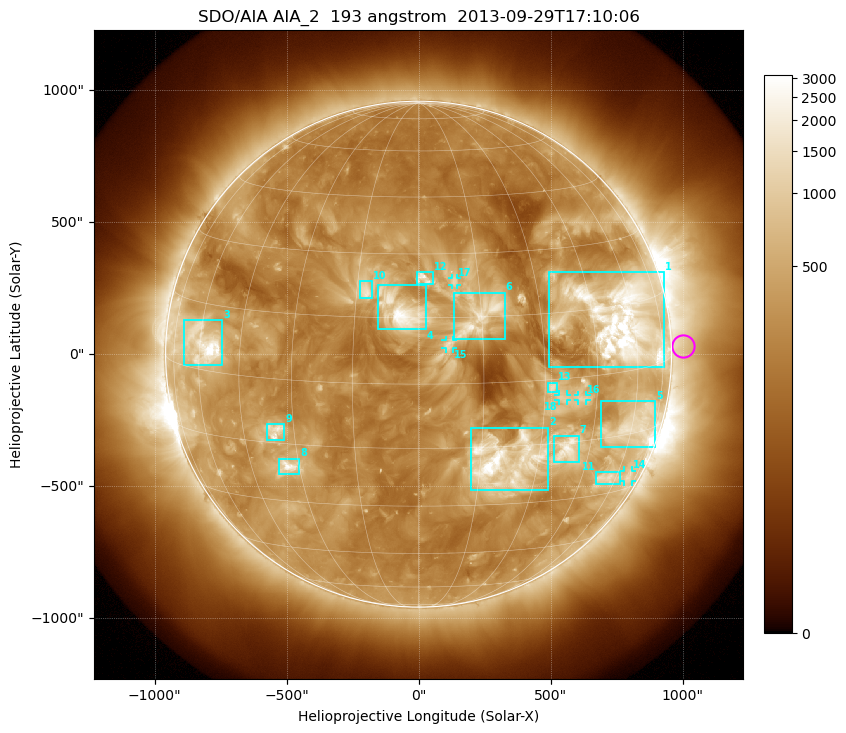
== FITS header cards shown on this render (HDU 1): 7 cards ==
TELESCOP= 'SDO/AIA'
INSTRUME= 'AIA_2'
WAVELNTH=                  193
WAVEUNIT= 'angstrom'
DATE-OBS= '2013-09-29T17:10:06.84'
CTYPE1  = 'HPLN-TAN'
CTYPE2  = 'HPLT-TAN'

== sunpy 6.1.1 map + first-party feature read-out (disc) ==
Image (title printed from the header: SDO/AIA AIA_2  193 angstrom  2013-09-29T17:10:06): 1024 x 1024 px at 2.4 arcsec/px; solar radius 958 arcsec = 399 px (full disc in frame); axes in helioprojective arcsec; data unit not stated in the header (colour bar unlabelled)
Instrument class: DISC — disc imager (sunpy class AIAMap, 193 A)
Bright regions (active regions / flare kernels): reference = the median radial profile (limb darkening/brightening removed); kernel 9 px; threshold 5 sigma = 676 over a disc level ~273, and >= 1.15x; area >= 12 px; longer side >= 10 px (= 24 arcsec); searched inside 0.97 R_sun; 18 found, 18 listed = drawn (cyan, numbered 1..; 5 of them under ~33 arcsec drawn as corner ticks so the feature stays visible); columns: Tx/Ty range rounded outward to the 5 arcsec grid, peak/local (2 s.f.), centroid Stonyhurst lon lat
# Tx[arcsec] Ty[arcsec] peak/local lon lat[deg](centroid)
1 495..930 -50..310 17 +55 +12
2 195..495 -515..-275 17 +21 -19
3 -890..-745 -40..130 14 -58 +6
4 -155..30 90..265 11 -4 +16
5 690..900 -355..-175 7.3 +61 -13
6 135..330 55..235 7.2 +15 +15
7 510..610 -410..-310 7.4 +38 -17
8 -530..-450 -455..-395 8.1 -33 -21
9 -575..-505 -330..-265 6.1 -35 -12
10 -225..-175 210..275 6.6 -13 +21
11 670..765 -495..-445 4.6 +56 -26
12 -5..55 265..310 7.3 +2 +24
13 490..525 -145..-105 5.3 +32 -2
14 780..810 -485..-440 3.5 +68 -26
15 100..130 20..55 3.2 +7 +9
16 605..635 -175..-155 3.6 +40 -5
17 125..145 260..290 4.2 +9 +23
18 530..565 -175..-150 3.6 +35 -4
Off-limb structures (1.02-1.3 R_sun): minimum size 162 px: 3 found; the strongest spans PA ~235..305 deg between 1.02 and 1.3 R_sun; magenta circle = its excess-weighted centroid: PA ~270 deg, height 1.05 R_sun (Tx ~1000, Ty ~30 arcsec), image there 1.5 x the reference